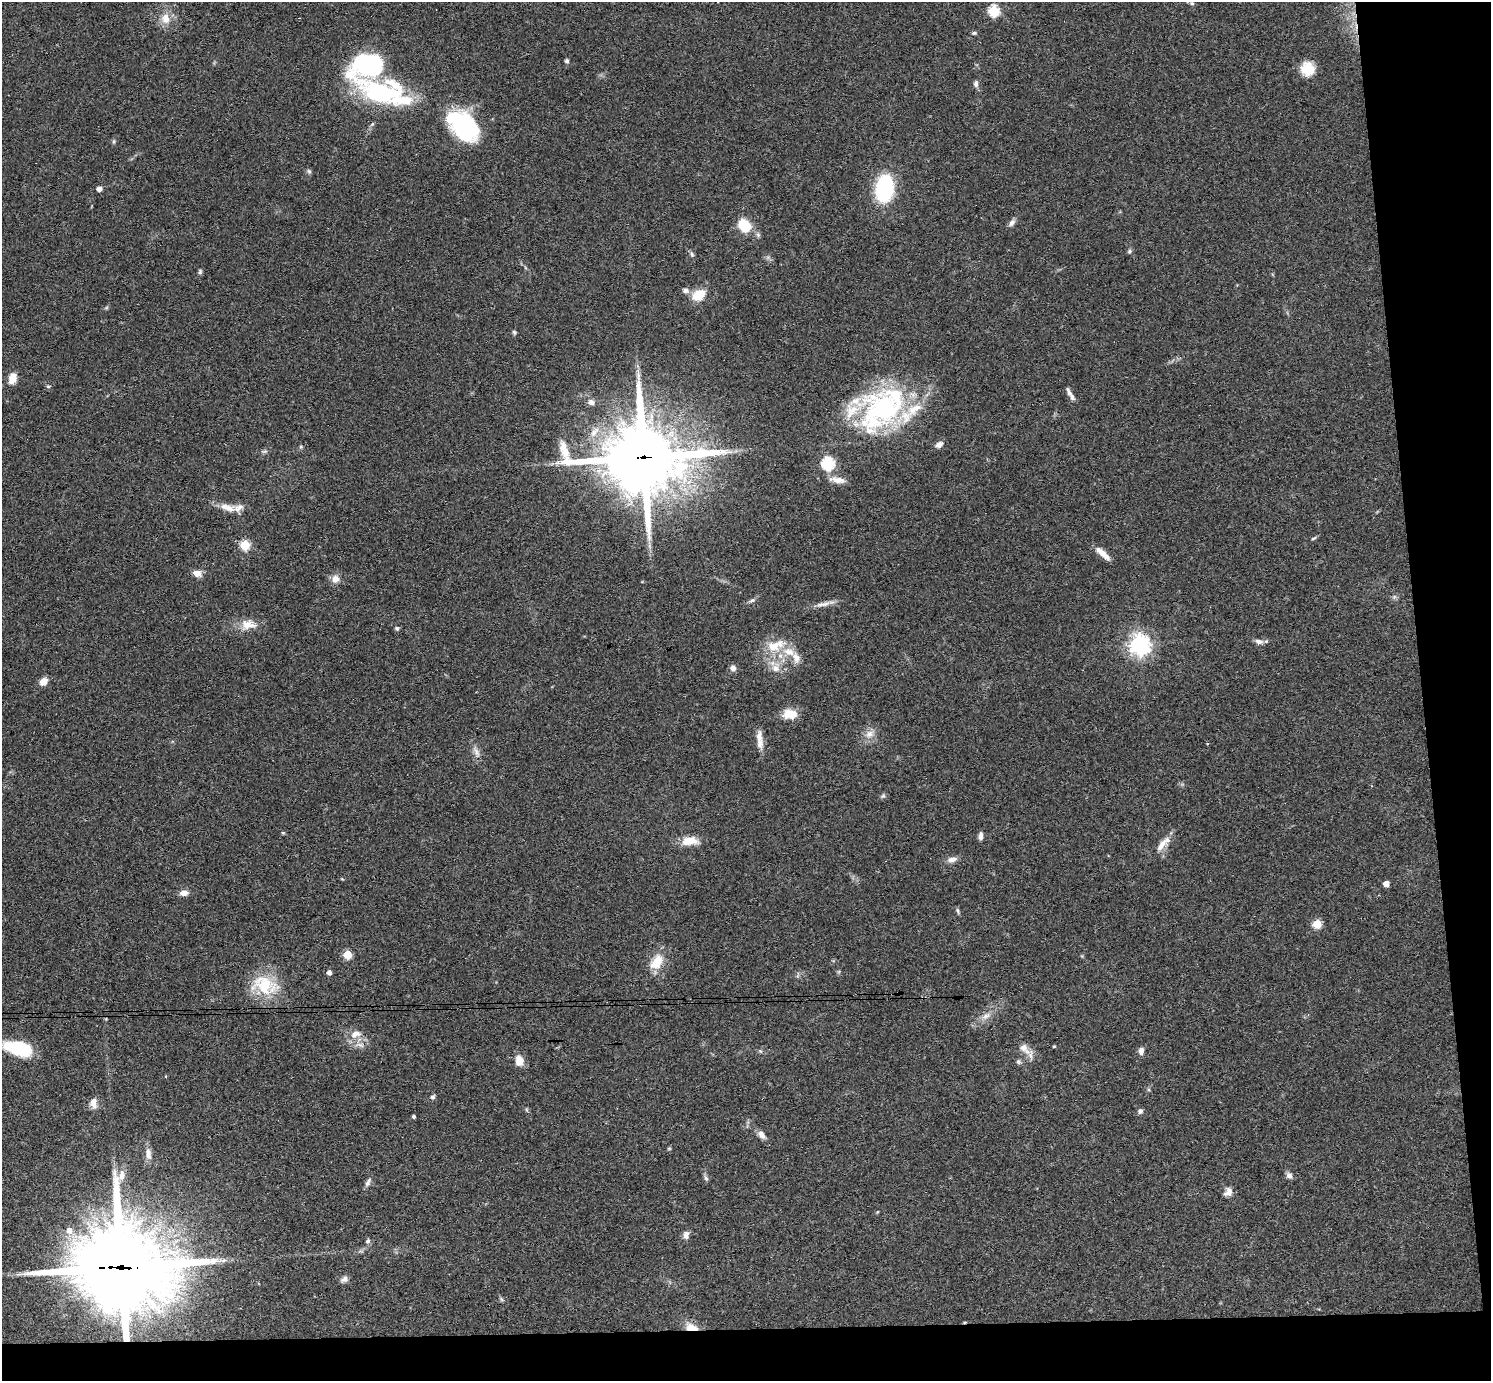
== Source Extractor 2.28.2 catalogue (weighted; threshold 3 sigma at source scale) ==
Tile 9 of 3 x 3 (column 3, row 3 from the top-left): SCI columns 3037-4525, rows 238-1616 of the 4582 x 4510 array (HDU 1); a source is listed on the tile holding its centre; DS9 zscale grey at full resolution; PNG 1493 x 1383 px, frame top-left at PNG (2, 2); no overlay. Shown black and unused: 8% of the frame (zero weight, under 3 of 4 exposures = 6% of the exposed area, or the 3 px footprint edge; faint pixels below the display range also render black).
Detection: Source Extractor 2.28.2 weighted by HDU 2 'WHT'; one run over the whole footprint, this tile lists its part. Background 0.081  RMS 0.0058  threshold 0.026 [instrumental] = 3 sigma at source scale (4.5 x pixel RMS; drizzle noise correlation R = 1.50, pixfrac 1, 0.05/0.05 arcsec/px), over >= 5 px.
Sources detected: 107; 9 inside a brighter listed object's ellipse — not listed separately; the other 98 listed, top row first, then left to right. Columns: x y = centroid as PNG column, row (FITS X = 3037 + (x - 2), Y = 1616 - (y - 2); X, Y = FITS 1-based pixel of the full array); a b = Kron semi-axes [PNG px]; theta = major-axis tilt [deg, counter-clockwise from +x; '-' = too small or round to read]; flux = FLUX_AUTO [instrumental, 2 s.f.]
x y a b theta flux
1192 3 7 5 -22 1.1
994 11 6 5 - 49
166 18 14 10 -81 6.8
974 33 6 4 9 1
567 61 5 4 - 1.7
369 64 40 26 23 71
1307 69 15 14 - 11
976 84 9 6 88 1.9
382 93 61 25 -13 65
464 126 33 19 -44 77
114 141 6 4 72 0.79
309 171 6 5 - 1
884 188 20 13 83 64
99 189 4 4 - 3.9
1012 223 10 7 58 2.1
744 225 14 10 -51 17
1129 251 6 4 61 0.97
692 254 7 5 -68 1.2
200 272 7 5 86 1.1
686 291 9 7 -7 2.4
699 295 15 11 31 12
514 332 7 5 -73 0.93
12 378 12 8 77 6
48 386 6 5 - 1.1
1069 392 13 5 -66 2.1
591 402 9 8 - 2.5
880 408 63 43 25 120
594 432 15 8 55 5.2
939 444 10 7 32 2.8
301 447 5 4 - 0.72
264 451 8 4 9 1.1
644 457 27 23 -2 5300
828 463 6 6 - 74
837 480 24 8 -10 5.2
227 508 23 9 -16 6.8
1314 538 7 4 27 0.84
245 545 5 5 - 38
1103 554 21 6 -42 6
197 573 10 7 -18 4.3
335 579 10 9 - 4.1
1394 597 6 5 - 1.1
752 600 8 5 21 1.4
823 604 24 6 11 4.3
248 625 23 13 2 8.6
397 628 5 5 - 1.1
1259 641 11 6 -9 2.6
1140 645 7 7 - 350
773 646 20 15 -6 13
796 658 15 10 -70 5.3
733 668 8 7 - 2.4
775 668 11 10 - 5
43 681 9 7 44 4.8
790 714 16 10 -1 9.7
869 734 12 10 21 4.6
760 743 16 10 -83 4.8
476 752 17 6 -68 3.5
883 796 7 4 44 1
283 833 5 4 - 0.61
981 836 10 5 90 2.2
689 841 18 9 6 11
1163 844 26 8 47 6.6
952 859 14 7 9 3.2
1386 884 5 4 - 5.7
184 893 9 6 3 4
958 911 8 3 -71 0.98
1317 924 5 5 - 25
347 955 5 5 - 21
657 962 21 12 58 12
329 973 5 4 - 2.4
265 985 38 23 -15 25
986 1016 14 7 30 3.8
355 1034 17 11 17 6
360 1045 12 6 -12 3.1
1054 1046 3 3 - 0.6
1024 1048 21 10 -48 5.7
19 1049 25 11 -15 38
760 1051 6 4 -44 0.84
1141 1051 8 6 87 2.8
519 1061 13 10 -84 5.5
1018 1062 7 6 - 1.2
433 1097 7 6 - 1.2
93 1103 14 8 -86 4.2
1140 1111 7 6 - 1.5
414 1116 3 3 - 1.1
761 1135 12 7 -51 3.1
669 1149 6 4 1 0.6
148 1154 17 8 -84 4.2
1289 1176 8 7 - 2.2
706 1179 8 5 -62 1.4
368 1182 13 5 62 2.1
1228 1192 11 8 47 3.3
69 1231 7 7 - 4.2
686 1235 10 7 80 2.8
368 1241 6 6 - 1.3
121 1267 34 29 -3 6900
344 1279 10 7 22 2.2
501 1299 7 4 -71 0.89
691 1327 15 8 -15 7.3
Overlapping masked pixels (flux is a lower limit): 3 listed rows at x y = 644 457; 121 1267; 691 1327
Isophote crosses this tile's border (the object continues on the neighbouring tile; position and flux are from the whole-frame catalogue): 1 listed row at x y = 19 1049